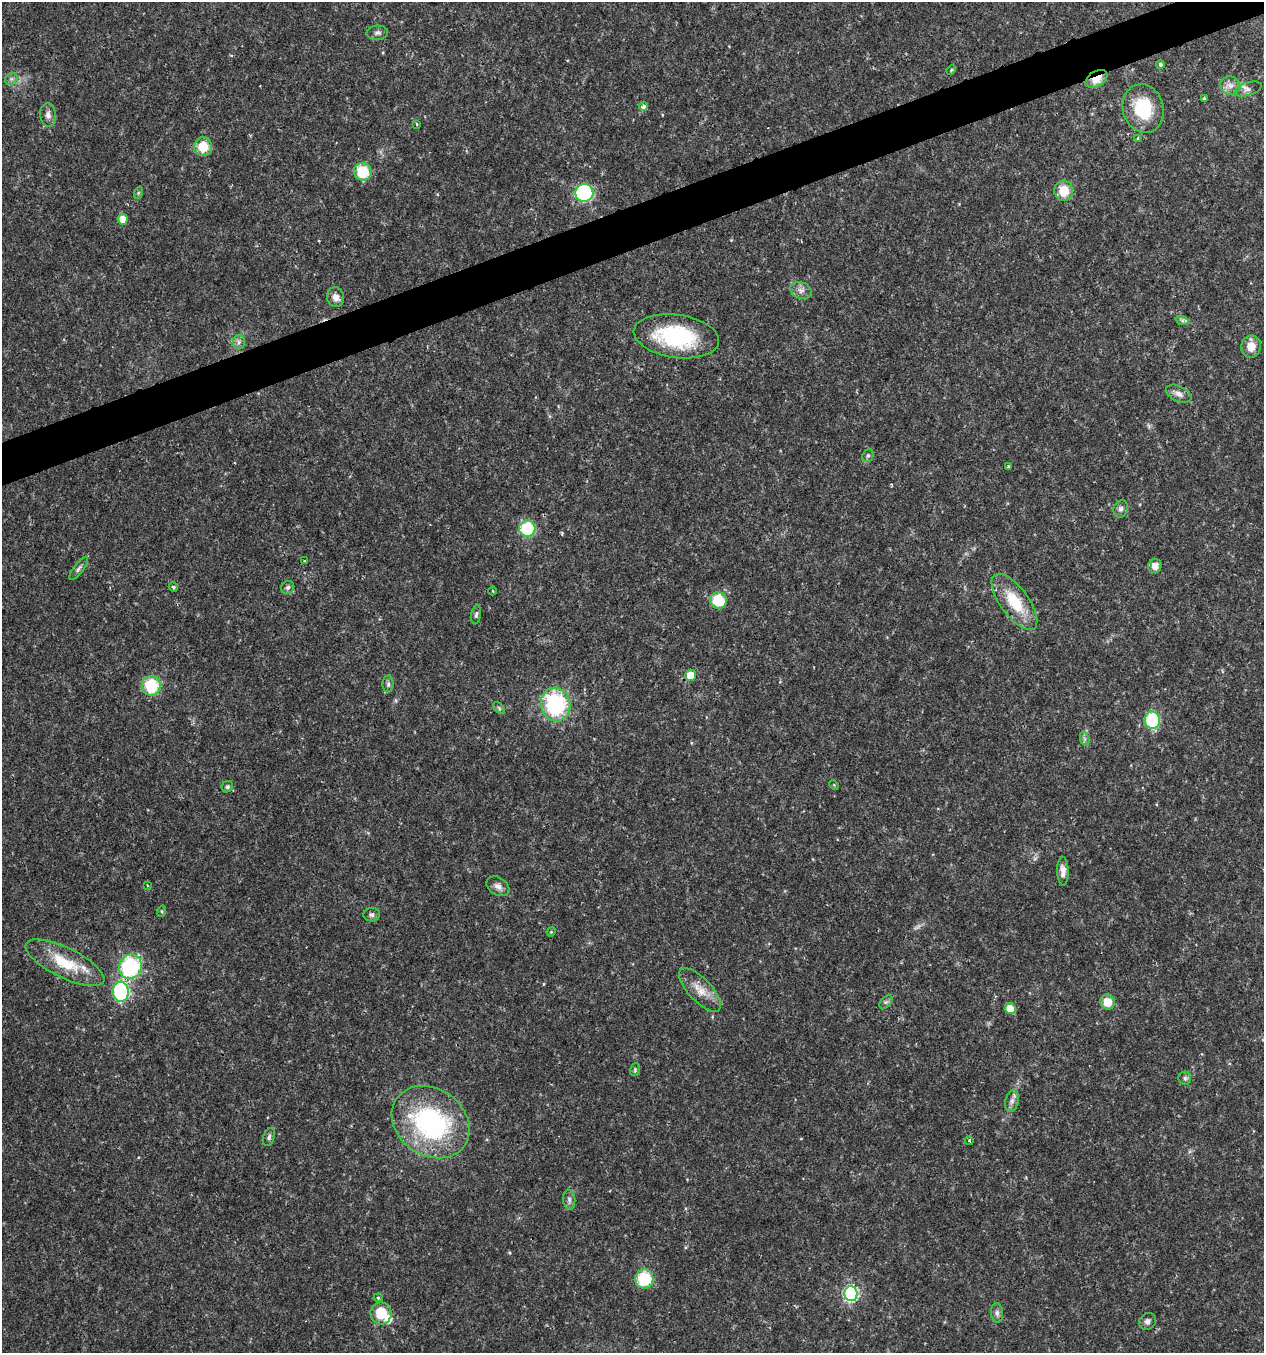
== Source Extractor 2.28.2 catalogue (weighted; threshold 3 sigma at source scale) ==
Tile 10 of 4 x 4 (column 2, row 3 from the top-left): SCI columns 1382-2643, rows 1352-2702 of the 5232 x 5405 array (HDU 1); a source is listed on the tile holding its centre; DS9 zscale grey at full resolution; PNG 1266 x 1355 px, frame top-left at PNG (2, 2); each listed source drawn as its Kron ellipse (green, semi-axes under 4 px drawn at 4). Shown black and unused: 3% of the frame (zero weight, under 2 of 3 exposures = <1% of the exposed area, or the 3 px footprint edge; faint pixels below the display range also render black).
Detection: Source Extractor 2.28.2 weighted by HDU 2 'WHT'; one run over the whole footprint, this tile lists its part. Background 0.0262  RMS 0.003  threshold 0.0135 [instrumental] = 3 sigma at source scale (4.5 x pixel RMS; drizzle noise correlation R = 1.50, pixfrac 1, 0.0396/0.0396 arcsec/px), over >= 5 px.
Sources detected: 79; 1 too faint to see at this stretch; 1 inside a brighter object's white glare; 1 cosmic-ray / hot-pixel residue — neither listed nor drawn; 2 inside a brighter listed object's ellipse — not listed separately; the other 74 listed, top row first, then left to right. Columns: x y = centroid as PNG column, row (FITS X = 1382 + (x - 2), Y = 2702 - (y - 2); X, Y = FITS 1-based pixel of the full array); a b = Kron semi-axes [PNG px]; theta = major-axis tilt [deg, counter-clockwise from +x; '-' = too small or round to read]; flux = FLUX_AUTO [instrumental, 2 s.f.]
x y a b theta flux
377 33 10 7 3 1.1
1160 64 4 4 - 0.73
951 70 5 3 - 0.31
11 79 7 5 45 0.75
1096 79 12 7 33 4.2
1230 85 10 9 - 1.9
1248 89 14 6 18 1.3
1204 99 3 3 - 1.1
643 106 4 4 - 1.7
1143 109 25 20 -74 14
48 115 12 8 -83 1.6
417 124 3 3 - 0.34
1138 138 4 3 - 1.2
203 147 9 9 - 7
363 172 9 8 - 12
1064 191 10 9 - 6.7
138 193 6 4 72 0.43
584 193 9 9 - 38
123 219 5 5 - 4.1
801 290 11 8 -20 1.6
336 297 10 8 -76 2.1
1182 320 7 4 -19 0.63
676 336 43 21 -8 31
239 342 7 6 - 0.87
1251 347 11 10 - 3.9
1179 394 14 7 -26 1.8
868 456 7 5 68 0.62
1008 466 3 3 - 0.53
1121 509 9 7 71 1.1
527 529 8 8 - 18
304 560 4 2 - 0.2
1155 566 7 6 - 2.4
79 569 14 5 52 0.96
173 587 5 4 - 0.4
288 587 7 6 - 0.68
493 591 4 3 - 0.3
718 600 8 8 - 11
1014 602 33 14 -53 12
476 614 10 5 80 0.63
691 675 5 5 - 5.8
388 684 8 6 90 0.86
151 686 10 9 - 14
556 704 17 15 -77 30
499 708 7 4 -46 0.54
1152 720 9 7 -81 22
1085 739 7 4 -71 0.59
834 785 5 4 - 0.31
227 787 6 5 - 0.58
1063 871 14 5 -89 1.8
147 885 3 2 - 0.28
498 886 12 8 -31 1.7
162 911 6 4 73 0.37
372 915 8 7 - 0.9
551 932 5 3 - 0.29
65 963 43 15 -26 12
130 967 12 11 - 31
700 990 28 11 -46 4.7
121 992 10 8 -87 35
886 1002 8 5 44 0.68
1107 1002 8 7 - 4.6
1010 1008 5 5 - 5.5
635 1070 6 5 - 0.46
1185 1078 6 6 - 0.76
1012 1101 11 6 75 1.5
431 1122 41 33 -35 51
269 1137 9 5 74 0.85
969 1140 4 3 - 0.39
569 1200 10 6 -83 1
644 1279 9 9 - 15
851 1294 7 6 - 52
378 1298 4 4 - 0.38
381 1313 11 10 - 7.7
997 1313 10 6 -83 1
1147 1321 9 7 46 1.2
Overlapping masked pixels (flux is a lower limit): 1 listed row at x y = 1096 79